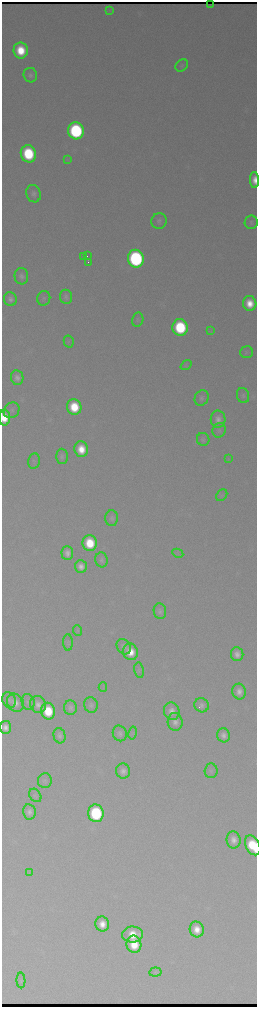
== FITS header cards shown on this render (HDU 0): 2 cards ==
NAXIS1  =                  510 / length of data axis 1
NAXIS2  =                 2010 / length of data axis 2

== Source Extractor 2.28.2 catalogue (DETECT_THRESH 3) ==
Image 510 x 2010 px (HDU 0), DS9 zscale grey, zoomed out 1/2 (1 PNG px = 2 x 2 image px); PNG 259 x 1009 px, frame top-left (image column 2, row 2010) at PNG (2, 2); each listed source drawn as its Kron ellipse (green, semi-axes under 4 px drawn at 4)
Background 3180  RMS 37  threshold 112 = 3 sigma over >= 5 px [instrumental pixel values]
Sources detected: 90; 4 cannot appear on this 1/2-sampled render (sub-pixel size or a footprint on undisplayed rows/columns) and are neither listed nor drawn; the other 86 listed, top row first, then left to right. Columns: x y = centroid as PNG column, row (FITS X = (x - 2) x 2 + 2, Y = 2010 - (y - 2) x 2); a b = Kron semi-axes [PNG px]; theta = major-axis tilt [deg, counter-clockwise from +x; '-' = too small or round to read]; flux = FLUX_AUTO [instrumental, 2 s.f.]
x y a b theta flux
210 5 2 1 - 2.8e+03
109 10 4 2 - 7.1e+03
21 50 8 7 - 3.0e+05
182 65 7 5 38 1.8e+04
30 75 7 6 - 3.1e+04
76 131 8 8 - 1.7e+06
28 154 9 7 -76 7.4e+05
67 160 3 3 - 8.4e+03
255 180 8 4 -88 9.7e+04
34 194 9 7 -71 4.1e+04
159 221 8 7 - 2.6e+04
251 222 7 6 - 1.9e+04
87 256 4 2 - 1.9e+04
84 257 3 1 - 3.2e+03
136 259 9 8 - 2.2e+06
89 262 2 1 - 6.1e+04
21 276 8 7 - 3.5e+04
66 297 7 6 - 2.6e+04
44 298 7 6 - 1.9e+04
10 299 7 6 - 3.5e+04
250 303 7 6 - 1.7e+05
138 320 7 5 77 1.7e+04
180 327 8 7 - 8.8e+05
211 331 4 2 - 7.1e+03
69 342 6 5 - 1.4e+04
247 352 6 6 - 1.6e+04
186 365 6 3 36 1.0e+04
17 378 7 6 - 4.5e+04
243 396 8 6 -73 2.0e+04
202 398 8 6 61 2.5e+04
74 407 8 7 - 3.6e+05
12 410 8 7 - 3.0e+04
5 418 8 5 -88 1.6e+05
218 419 8 7 - 5.4e+04
219 430 7 6 - 2.0e+04
203 439 6 6 - 2.3e+04
81 449 8 7 - 2.0e+05
62 456 7 6 - 2.7e+04
228 458 4 2 - 5.2e+03
34 461 7 5 79 2.3e+04
222 495 6 5 - 1.5e+04
112 518 8 6 88 2.6e+04
90 543 8 7 - 3.7e+05
67 553 7 6 - 5.9e+04
178 553 6 4 -27 1.2e+04
101 560 7 6 - 2.8e+04
81 566 6 6 - 6.8e+04
160 611 8 6 -80 3.1e+04
78 631 5 4 - 1.3e+04
68 642 8 5 -87 1.6e+04
124 647 8 6 -53 3.5e+04
130 652 8 7 - 1.8e+05
237 654 7 6 - 6.2e+04
139 670 8 5 -81 1.5e+04
103 687 5 2 - 8.3e+03
239 692 8 6 -76 6.5e+04
9 700 8 6 -66 2.7e+04
28 702 8 6 -70 2.4e+04
15 703 9 8 - 7.5e+04
38 705 9 7 -67 6.0e+04
91 705 8 6 -72 2.9e+04
202 705 7 7 - 3.2e+04
70 707 7 6 - 3.0e+04
48 711 8 7 - 3.7e+05
172 711 9 7 -74 7.3e+04
175 722 9 7 -84 6.2e+04
5 727 6 5 - 3.1e+04
120 733 8 7 - 3.4e+04
133 733 6 4 78 1.3e+04
224 735 7 6 - 5.0e+04
59 736 8 6 -75 3.1e+04
123 771 7 7 - 5.2e+04
211 771 7 6 - 2.0e+04
45 781 7 7 - 2.2e+04
35 795 7 5 -52 1.7e+04
29 812 7 6 - 4.7e+04
96 813 9 7 -82 1.0e+06
233 840 8 7 - 7.3e+04
253 845 10 7 -63 4.9e+05
29 872 4 2 - 7.2e+03
102 924 7 7 - 1.2e+05
197 929 8 7 - 1.3e+05
132 935 10 8 1 2.1e+05
134 944 9 7 -79 2.7e+05
155 972 6 4 6 1.4e+04
21 980 8 4 -88 1.6e+04
At the frame edge (FLAGS 8, measured only in part): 2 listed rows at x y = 255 180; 253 845
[4 sub-pixel or undisplayed-footprint detections neither listed nor drawn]